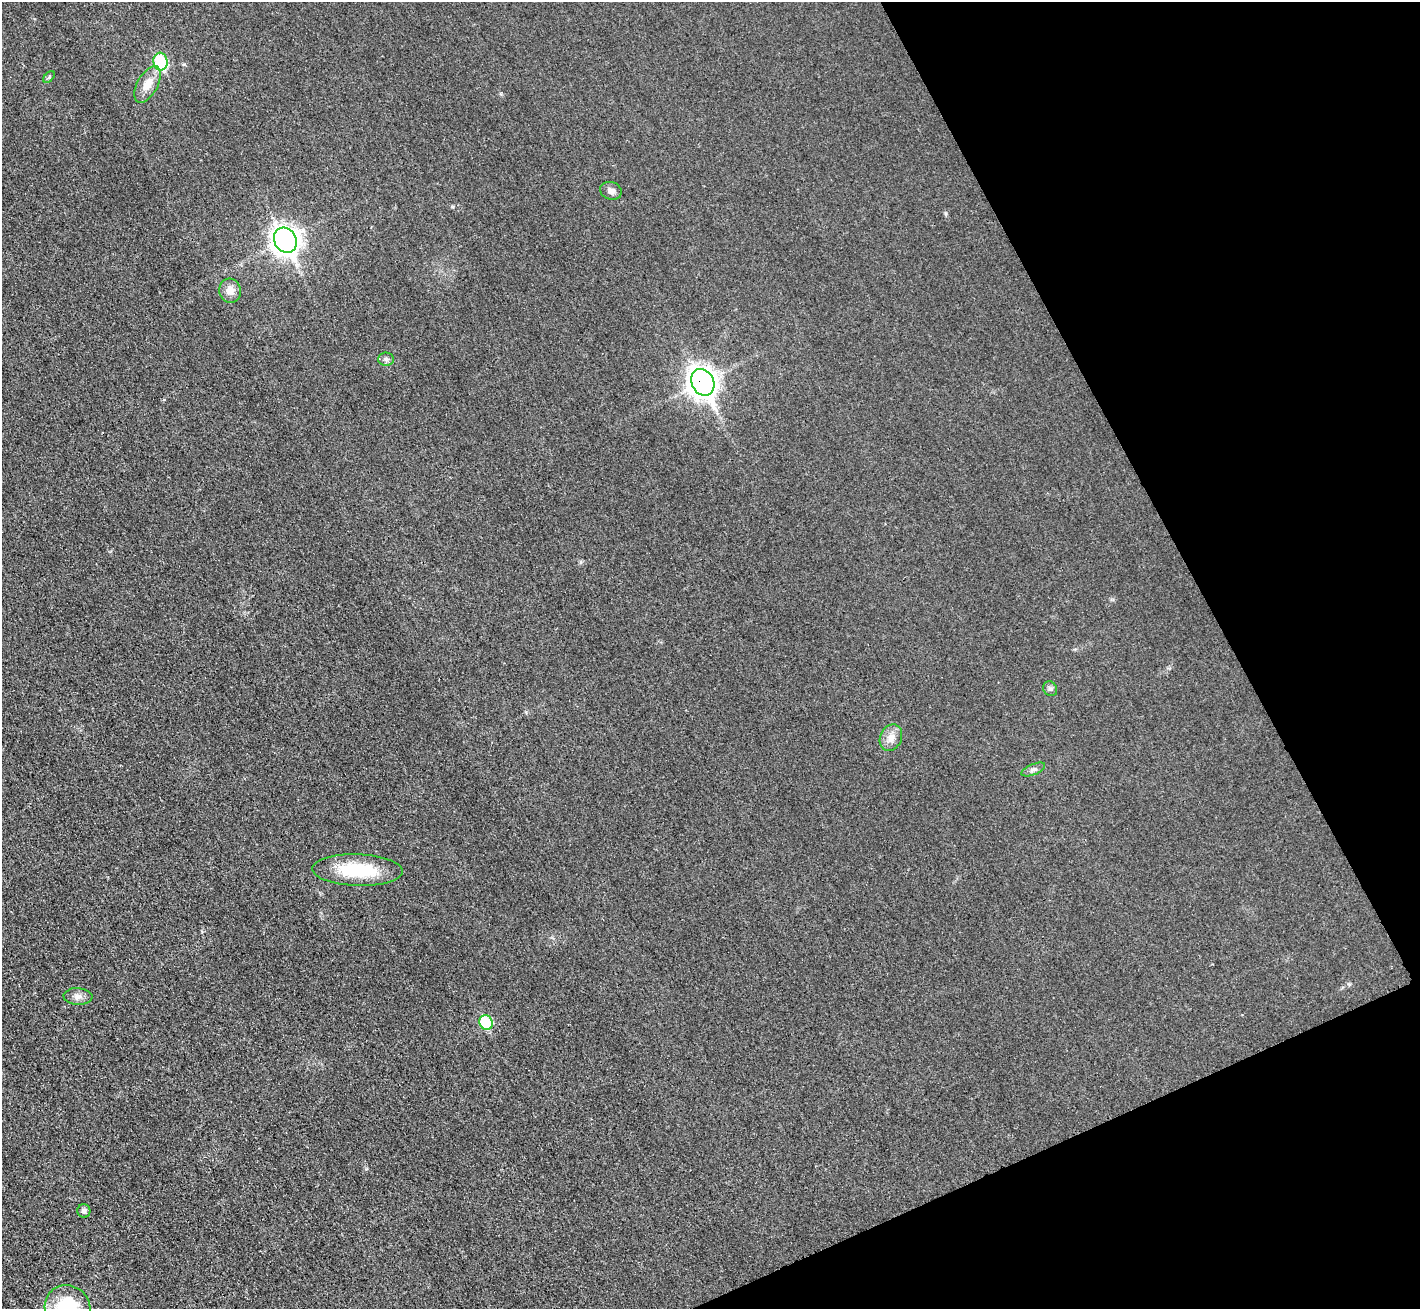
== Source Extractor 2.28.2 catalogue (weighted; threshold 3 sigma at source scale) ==
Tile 12 of 4 x 4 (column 4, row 3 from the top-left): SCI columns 4278-5695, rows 1620-2926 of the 5718 x 5712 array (HDU 1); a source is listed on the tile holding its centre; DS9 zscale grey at full resolution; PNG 1422 x 1311 px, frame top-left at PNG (2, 2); each listed source drawn as its Kron ellipse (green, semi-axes under 4 px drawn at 4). Shown black and unused: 21% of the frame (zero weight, under 3 of 4 exposures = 2% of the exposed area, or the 3 px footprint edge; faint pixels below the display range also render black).
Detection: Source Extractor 2.28.2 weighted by HDU 2 'WHT'; one run over the whole footprint, this tile lists its part. Background 0.0266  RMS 0.0058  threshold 0.0261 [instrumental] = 3 sigma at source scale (4.5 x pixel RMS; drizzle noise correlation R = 1.50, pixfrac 1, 0.05/0.05 arcsec/px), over >= 5 px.
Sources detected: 16; all 16 listed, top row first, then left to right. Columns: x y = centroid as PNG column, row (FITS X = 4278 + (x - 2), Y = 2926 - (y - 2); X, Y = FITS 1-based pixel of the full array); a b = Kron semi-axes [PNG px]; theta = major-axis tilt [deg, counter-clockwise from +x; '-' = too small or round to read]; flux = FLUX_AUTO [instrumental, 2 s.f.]
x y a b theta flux
160 62 9 7 -82 36
49 77 7 4 46 0.9
147 84 20 10 61 7.7
611 191 11 8 -15 2.7
285 240 13 11 -62 450
230 291 12 11 - 5.2
386 359 8 6 -1 1.6
703 382 14 11 -64 510
1050 689 8 6 -52 1.5
891 738 14 10 65 4.9
1033 769 12 5 23 2
357 870 45 16 -2 31
78 996 14 8 -3 3.4
486 1023 7 6 - 26
84 1211 7 6 - 2
68 1308 23 22 - 45
Overlapping masked pixels (flux is a lower limit): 1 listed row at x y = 703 382
Isophote crosses this tile's border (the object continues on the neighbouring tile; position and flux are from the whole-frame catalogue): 1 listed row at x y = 68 1308
Unlisted compact peaks at least as high as the median listed source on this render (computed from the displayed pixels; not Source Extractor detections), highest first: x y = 946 213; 452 207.